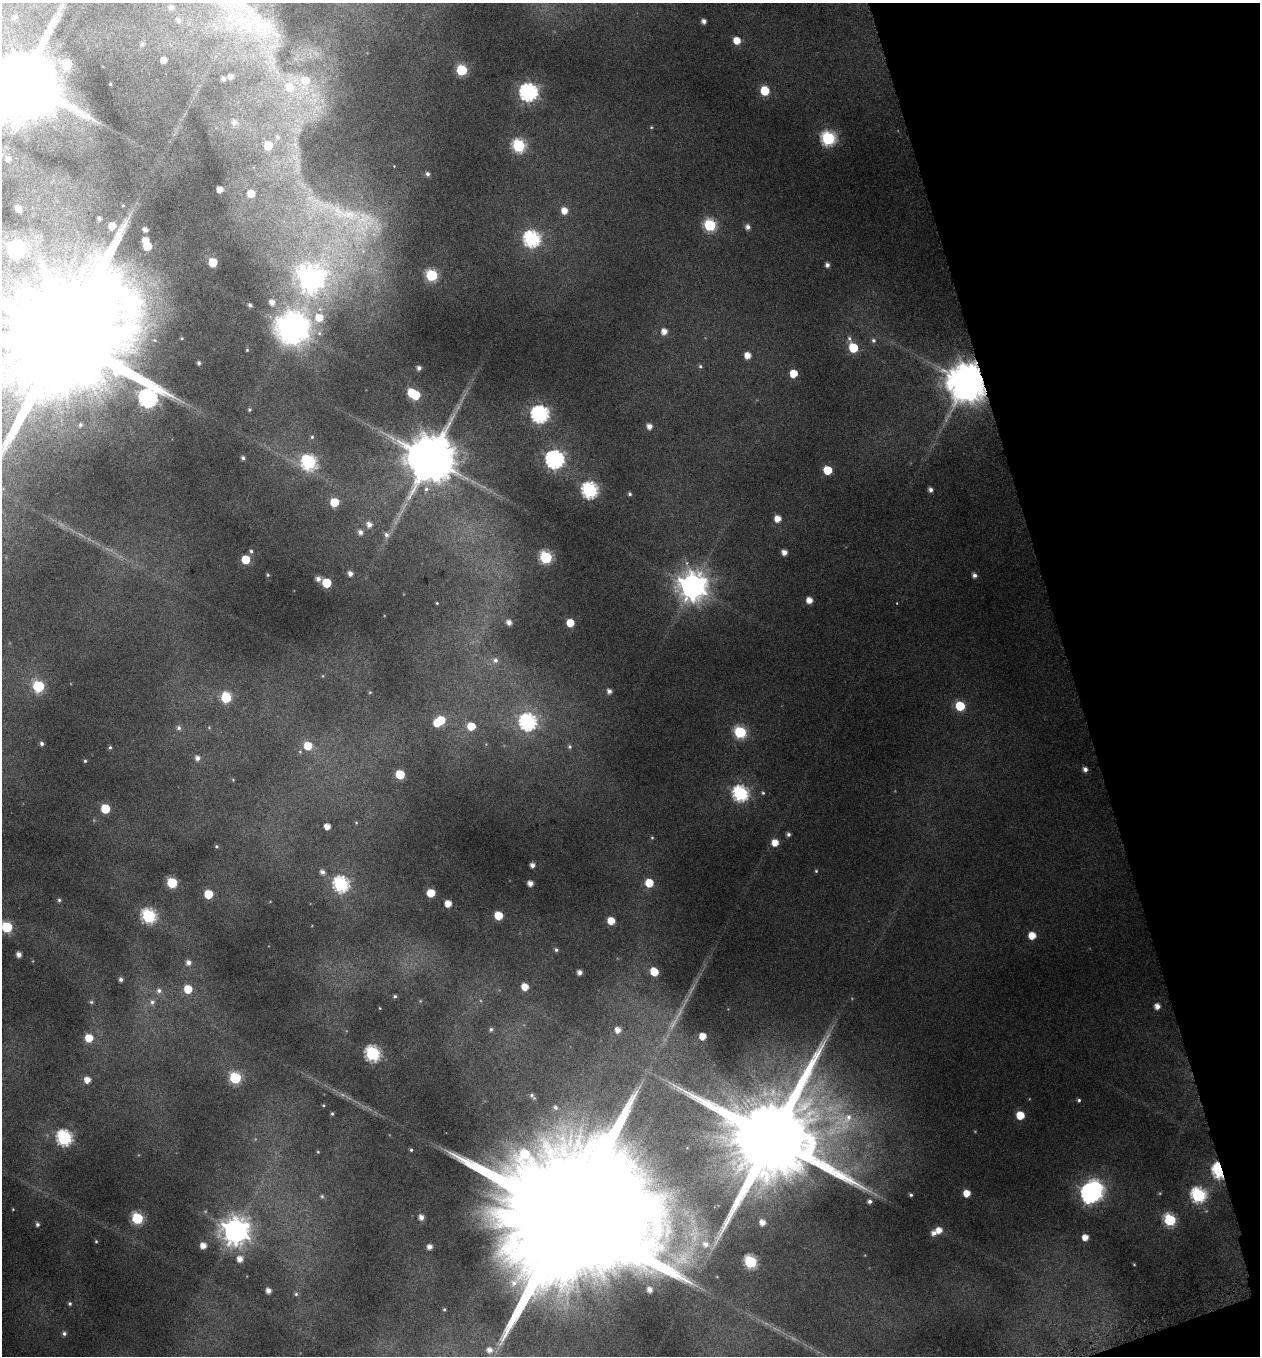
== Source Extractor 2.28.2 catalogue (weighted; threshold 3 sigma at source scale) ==
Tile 12 of 4 x 4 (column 4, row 3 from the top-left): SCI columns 3912-5169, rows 1358-2711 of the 5245 x 5459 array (HDU 1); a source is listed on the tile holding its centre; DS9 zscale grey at full resolution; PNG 1262 x 1358 px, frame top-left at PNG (2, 3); no overlay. Shown black and unused: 15% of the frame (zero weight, under 4 of 8 exposures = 2% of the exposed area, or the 3 px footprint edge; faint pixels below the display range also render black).
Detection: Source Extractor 2.28.2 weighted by HDU 2 'WHT'; one run over the whole footprint, this tile lists its part. Background 0.0962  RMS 0.0097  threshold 0.0396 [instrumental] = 3 sigma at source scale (4.09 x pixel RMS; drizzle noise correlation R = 1.36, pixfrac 0.8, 0.0396/0.0396 arcsec/px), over >= 5 px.
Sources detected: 200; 8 inside a brighter object's white glare — not listed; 1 inside a brighter listed object's ellipse — not listed separately; the other 191 listed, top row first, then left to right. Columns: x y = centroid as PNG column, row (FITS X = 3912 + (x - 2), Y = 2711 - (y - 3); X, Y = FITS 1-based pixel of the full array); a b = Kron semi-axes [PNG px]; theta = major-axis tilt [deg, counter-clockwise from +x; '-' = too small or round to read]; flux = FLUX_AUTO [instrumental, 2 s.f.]
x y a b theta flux
171 7 7 6 - 2.7
243 7 18 10 2 15
14 17 5 5 - 1.7
178 20 7 6 - 2.6
704 21 5 4 - 3.3
266 25 19 19 - 25
737 40 5 5 - 11
142 44 5 5 - 1.6
163 60 5 4 - 5.5
66 64 6 6 - 37
462 70 6 6 - 54
231 76 4 4 - 3.6
223 79 4 4 - 2.5
305 80 10 9 - 9.9
22 81 17 13 73 7500
289 87 9 8 - 9.7
765 91 6 5 - 27
528 92 7 7 - 280
234 122 6 6 - 3.3
277 137 5 4 - 1.2
828 138 7 6 - 120
268 145 5 5 - 19
519 146 6 6 - 100
8 159 5 5 - 2.9
427 174 6 5 - 1.9
220 189 4 4 - 5.7
251 194 5 5 - 11
18 208 6 4 -53 5.9
564 211 6 6 - 8.1
350 215 18 14 -2 20
99 219 4 4 - 1.7
710 225 6 6 - 78
112 226 5 5 - 9.5
748 227 5 5 - 3
145 229 4 4 - 3.2
532 239 7 7 - 180
147 246 6 5 - 22
16 249 8 7 - 180
213 262 6 5 - 23
827 265 5 4 - 2.6
432 275 6 6 - 75
310 279 10 9 - 720
272 302 6 6 - 4.9
250 305 4 3 - 1.4
319 317 9 9 - 14
294 329 11 9 56 890
664 331 6 6 - 5.7
64 337 43 25 -76 42000
849 338 7 5 -73 1.8
873 340 6 5 - 1.7
853 348 6 5 - 31
247 350 3 3 - 0.57
747 355 5 5 - 7.3
199 363 4 3 - 1.5
700 366 5 5 - 1.2
419 368 5 4 - 2.5
793 373 5 5 - 15
966 382 11 10 - 2700
412 393 6 5 - 23
148 398 12 10 62 300
249 410 5 3 - 0.95
539 414 7 7 - 240
649 426 5 5 - 4.7
312 437 5 4 - 1
243 458 4 4 - 1.5
430 458 12 12 - 4400
554 459 7 7 - 290
309 462 9 7 -45 130
827 470 6 5 - 23
590 490 7 7 - 170
931 490 5 4 - 2.6
630 494 4 4 - 1.3
334 502 6 5 - 24
778 519 5 5 - 8.4
369 524 6 6 - 4.1
360 532 6 5 - 3.1
386 535 7 6 - 2.6
251 551 5 4 - 1.3
784 552 5 5 - 5
546 557 6 6 - 83
245 559 5 5 - 21
350 574 5 4 - 3.3
268 575 4 4 - 0.91
974 575 5 4 - 2.3
318 579 6 6 - 3.3
326 583 6 5 - 25
692 587 9 9 - 1000
809 600 5 5 - 6.7
509 622 5 5 - 4.1
570 623 5 5 - 15
495 660 7 6 - 2.8
38 686 6 6 - 64
609 691 5 5 - 3.1
370 692 5 3 - 0.62
226 697 6 6 - 36
960 706 6 6 - 31
441 720 6 5 - 21
528 722 7 7 - 190
471 726 6 6 - 15
179 728 6 6 - 2
740 732 6 6 - 72
42 743 5 4 - 1.9
308 746 6 6 - 16
110 747 5 4 - 1.1
570 747 6 5 - 1.5
197 758 6 5 - 3.1
85 761 4 3 - 0.95
1085 769 5 4 - 3.2
400 774 6 5 - 24
740 793 7 7 - 160
763 793 4 4 - 0.93
105 809 6 6 - 26
327 826 5 4 - 6.3
788 834 5 5 - 1.9
652 838 5 3 - 0.72
775 843 6 6 - 9.6
216 846 5 4 - 1
532 865 4 4 - 3.3
816 871 4 4 - 0.83
322 872 6 5 - 2.6
172 883 6 6 - 46
530 883 4 4 - 5
649 883 6 6 - 18
341 884 7 7 - 150
431 893 5 5 - 19
208 894 6 6 - 22
59 900 5 5 - 1.2
448 903 5 5 - 8.6
149 916 7 6 - 120
498 916 6 5 - 17
611 921 5 5 - 12
7 927 6 6 - 52
1032 936 5 5 - 11
556 950 5 4 - 1.4
19 955 5 4 - 4.1
188 962 6 5 - 3.3
580 972 4 4 - 3.6
654 972 6 5 - 15
121 979 4 4 - 2.1
525 987 5 5 - 9.4
188 989 6 6 - 17
159 991 7 6 - 2.5
395 996 4 4 - 1.2
91 1002 5 5 - 1.1
152 1002 6 6 - 2.2
1157 1006 5 5 - 4.6
491 1029 5 4 - 1.3
618 1030 6 5 - 5.3
703 1036 5 5 - 8.9
89 1038 6 6 - 15
373 1053 7 6 - 130
235 1078 6 6 - 62
87 1080 5 5 - 7
1079 1100 4 4 - 1.2
332 1114 4 4 - 1
1020 1115 5 5 - 19
848 1117 12 8 73 7.1
64 1138 7 6 - 150
772 1138 25 20 -74 19000
411 1150 4 4 - 1
1219 1171 8 5 -67 140
967 1193 5 5 - 9.6
1090 1193 8 7 - 300
911 1195 3 3 - 1.2
1198 1195 7 6 - 120
322 1196 6 5 - 1.4
870 1201 4 4 - 2.1
421 1217 5 5 - 3.9
569 1217 65 29 -73 75000
137 1218 6 6 - 63
1170 1220 6 6 - 67
762 1222 4 4 - 4.7
37 1224 5 4 - 1.8
939 1230 6 5 - 6
235 1231 9 8 - 870
934 1233 5 5 - 3.4
1085 1237 5 5 - 7.6
96 1241 4 3 - 0.79
706 1244 9 7 -29 4.8
203 1246 5 5 - 6.8
429 1247 5 4 - 3.8
240 1259 6 5 - 5.6
751 1262 6 6 - 84
514 1283 9 9 - 5.9
650 1290 4 4 - 3.4
268 1291 5 4 - 4.2
296 1294 5 5 - 1.3
70 1304 5 4 - 1.3
444 1309 4 4 - 0.77
64 1333 5 5 - 1.8
490 1350 6 5 - 4.3
Overlapping masked pixels (flux is a lower limit): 2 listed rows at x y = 966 382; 1219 1171
Isophote crosses this tile's border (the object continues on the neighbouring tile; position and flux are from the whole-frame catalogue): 5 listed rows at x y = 243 7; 22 81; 64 337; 7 927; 569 1217